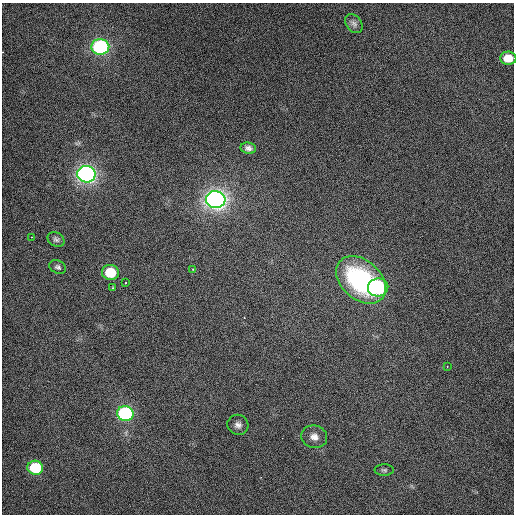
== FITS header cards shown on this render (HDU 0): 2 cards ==
NAXIS1  =                  512 / Axis length
NAXIS2  =                  512 / Axis length

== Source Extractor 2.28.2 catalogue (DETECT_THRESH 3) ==
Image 512 x 512 px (HDU 0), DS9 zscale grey, 1 PNG px = 1 image px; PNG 516 x 516 px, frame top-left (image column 1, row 512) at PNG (2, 3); each listed source drawn as its Kron ellipse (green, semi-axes under 4 px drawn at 4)
Background 453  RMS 2.3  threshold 6.78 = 3 sigma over >= 5 px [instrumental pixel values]
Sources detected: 21; all 21 listed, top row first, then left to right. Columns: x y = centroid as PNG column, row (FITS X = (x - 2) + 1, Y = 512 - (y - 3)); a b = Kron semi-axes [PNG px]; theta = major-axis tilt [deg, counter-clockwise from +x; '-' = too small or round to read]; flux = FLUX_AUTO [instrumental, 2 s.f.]
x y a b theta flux
354 24 10 7 -51 580
100 47 9 8 - 29000
508 58 8 6 -1 2700
248 148 8 5 -7 560
86 174 9 8 - 78000
216 200 10 8 -5 110000
31 237 3 2 - 200
56 239 9 6 -28 440
58 267 9 6 -23 410
193 269 3 3 - 160
110 272 8 7 - 6800
361 280 28 19 -41 17000
126 283 3 2 - 110
378 287 10 9 - 16000
113 288 3 3 - 170
447 366 2 2 - 130
125 414 8 7 - 27000
238 425 11 10 - 830
314 437 13 11 -16 1400
35 468 8 7 - 9600
384 470 9 5 -1 390
At the frame edge (FLAGS 8, measured only in part): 1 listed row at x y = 508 58